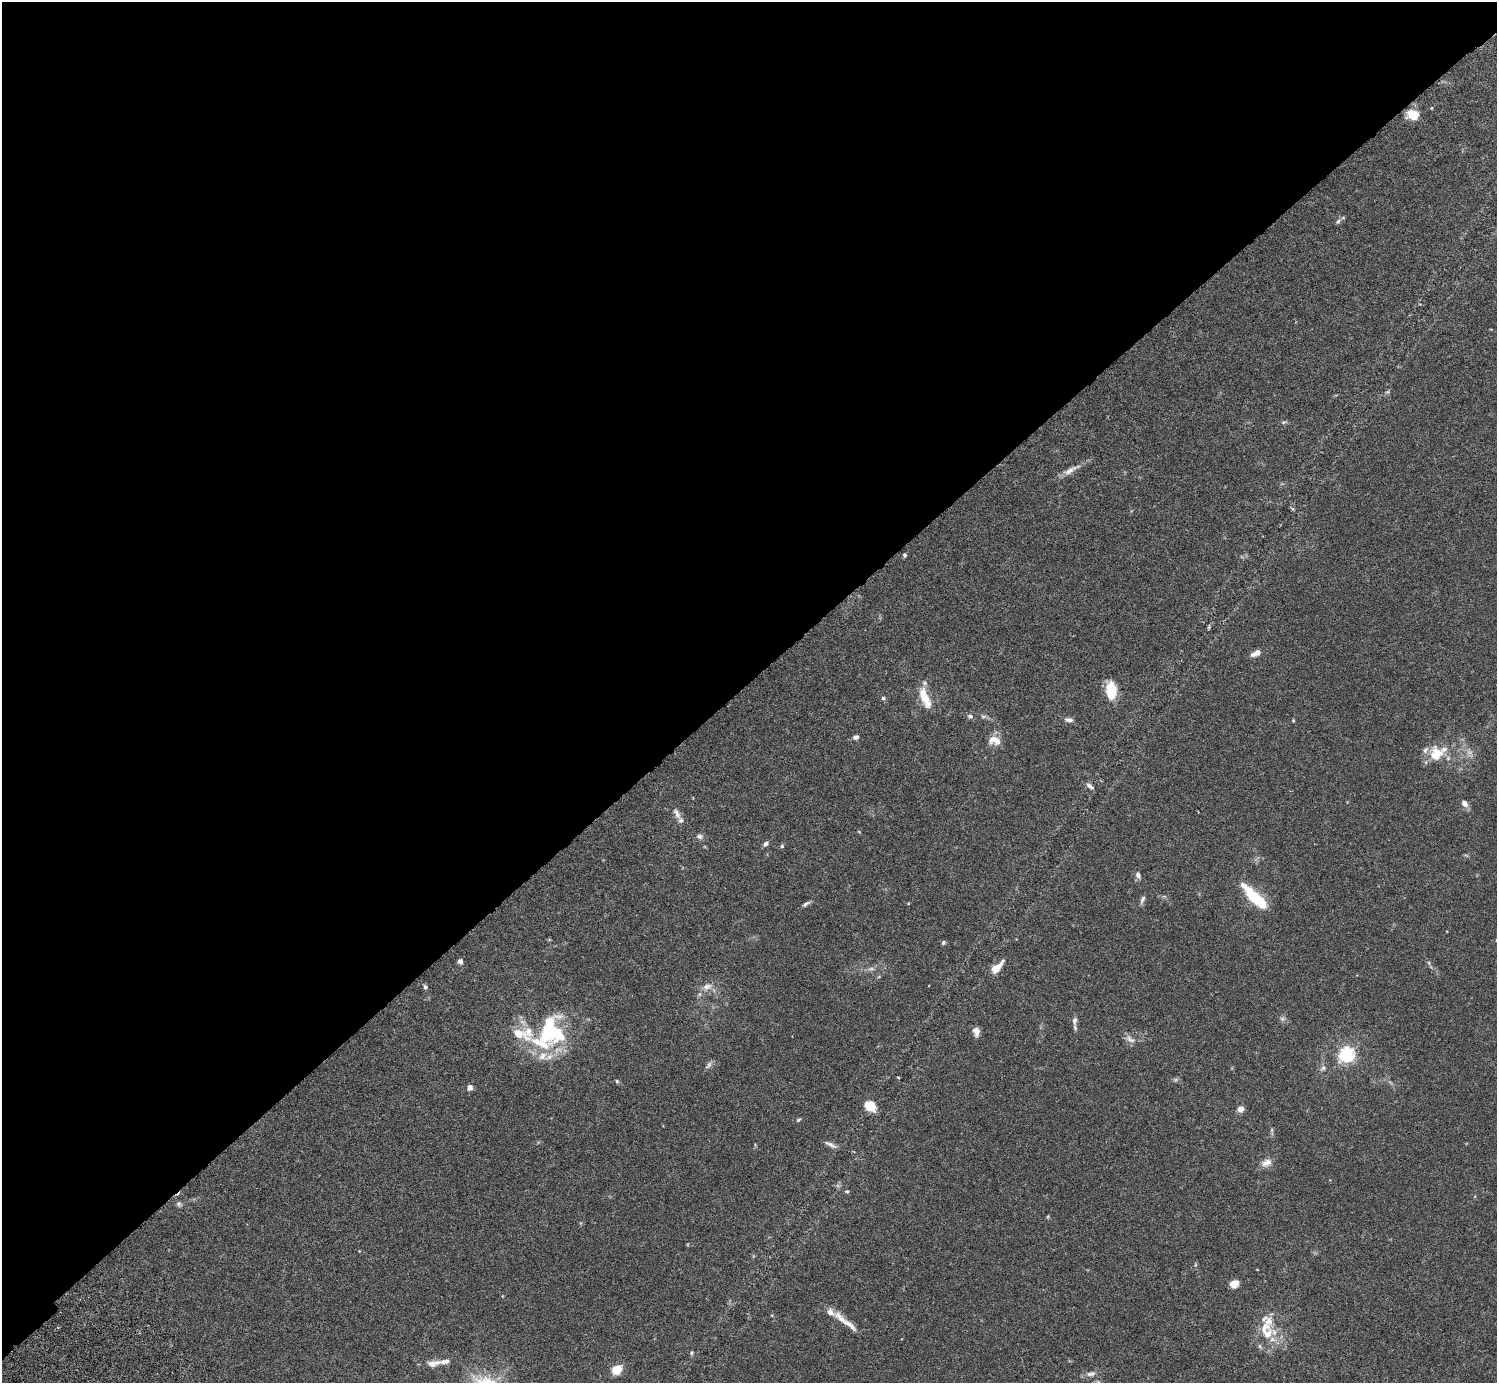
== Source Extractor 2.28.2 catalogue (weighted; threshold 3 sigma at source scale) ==
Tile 2 of 4 x 4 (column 2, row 1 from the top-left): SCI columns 1541-3035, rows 4349-5729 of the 6074 x 6074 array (HDU 1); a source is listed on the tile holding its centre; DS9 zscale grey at full resolution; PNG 1499 x 1385 px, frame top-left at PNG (2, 2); no overlay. Shown black and unused: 49% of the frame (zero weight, under 3 of 6 exposures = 3% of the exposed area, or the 3 px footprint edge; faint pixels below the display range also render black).
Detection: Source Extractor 2.28.2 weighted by HDU 2 'WHT'; one run over the whole footprint, this tile lists its part. Background 0.0147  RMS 0.002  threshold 0.0081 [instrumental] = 3 sigma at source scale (4.09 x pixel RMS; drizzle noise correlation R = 1.36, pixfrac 0.8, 0.05/0.05 arcsec/px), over >= 5 px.
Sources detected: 81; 3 too faint to see at this stretch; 2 inside a brighter object's white glare — not listed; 12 inside a brighter listed object's ellipse — not listed separately; the other 64 listed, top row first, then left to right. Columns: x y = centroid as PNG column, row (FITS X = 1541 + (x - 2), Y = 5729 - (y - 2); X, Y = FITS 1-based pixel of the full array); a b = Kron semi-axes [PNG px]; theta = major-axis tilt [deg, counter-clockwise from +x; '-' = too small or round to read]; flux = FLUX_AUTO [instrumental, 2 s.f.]
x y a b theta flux
1413 114 9 7 -19 5
1338 221 8 6 57 0.41
1387 392 6 4 18 0.25
1284 422 6 4 40 0.25
1071 470 27 7 29 1.7
904 555 5 4 - 0.3
1209 627 5 4 - 0.22
1256 653 13 6 26 1
1111 691 16 9 -85 5.9
883 698 5 4 - 0.31
925 698 24 9 -67 3.8
970 716 8 6 -26 0.46
983 716 6 4 -1 0.32
1069 720 10 6 -5 0.68
1293 720 4 4 - 0.17
856 737 7 5 10 0.51
994 740 15 10 -17 1.9
1437 752 27 17 1 4.4
1469 752 9 6 -12 0.8
1090 786 12 5 -38 0.59
693 798 3 3 - 0.13
1464 803 9 6 -52 1
677 813 19 7 -59 0.98
700 836 9 7 -13 0.59
766 844 7 5 45 0.55
782 846 5 5 - 0.3
1138 875 10 7 -64 0.64
1246 888 37 13 -44 4
1142 899 11 5 69 0.53
1259 901 16 9 -41 6.3
806 904 12 5 33 0.46
943 943 5 5 - 0.33
460 961 6 5 - 0.56
1429 963 6 4 -72 0.28
997 967 18 7 43 2.2
707 986 16 9 15 1.5
425 987 6 5 - 0.36
1075 1020 11 6 83 0.74
550 1031 29 17 -37 13
976 1032 11 7 -80 0.93
521 1034 89 22 -4 11
1130 1039 16 7 -27 0.96
1346 1055 6 6 - 53
708 1065 12 6 54 0.54
1323 1068 7 6 - 0.5
898 1077 4 3 - 0.13
617 1081 5 5 - 0.26
470 1087 7 6 - 0.76
870 1106 13 9 -32 3.2
1240 1109 7 6 - 1.1
798 1120 7 4 35 0.24
831 1145 17 5 -28 0.74
1266 1163 15 9 21 1.2
847 1191 5 5 - 0.26
179 1204 7 6 - 0.41
1195 1265 6 4 72 0.22
1234 1284 8 7 - 1.7
840 1318 23 8 -49 1.8
1268 1334 21 12 62 3.1
692 1353 6 5 - 0.26
445 1362 16 6 8 1.1
432 1364 13 9 -4 1.2
617 1370 7 6 - 5.4
1091 1374 14 7 14 0.82